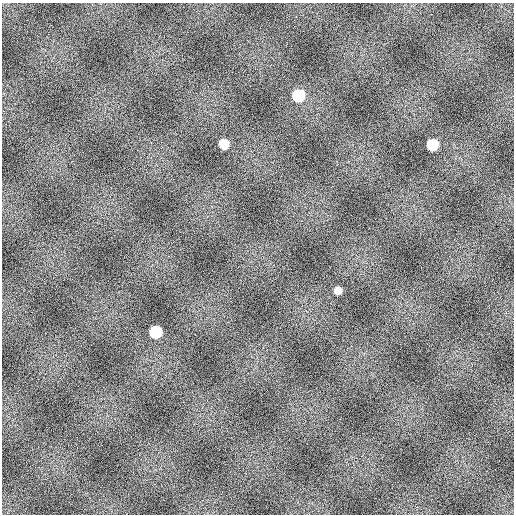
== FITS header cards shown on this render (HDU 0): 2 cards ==
NAXIS1  =                  512
NAXIS2  =                  512

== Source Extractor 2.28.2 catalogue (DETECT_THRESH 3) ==
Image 512 x 512 px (HDU 0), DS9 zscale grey, 1 PNG px = 1 image px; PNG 516 x 516 px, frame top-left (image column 1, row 512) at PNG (2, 3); no overlay
Background 811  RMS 16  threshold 48.6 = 3 sigma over >= 5 px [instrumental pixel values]
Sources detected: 5; all 5 listed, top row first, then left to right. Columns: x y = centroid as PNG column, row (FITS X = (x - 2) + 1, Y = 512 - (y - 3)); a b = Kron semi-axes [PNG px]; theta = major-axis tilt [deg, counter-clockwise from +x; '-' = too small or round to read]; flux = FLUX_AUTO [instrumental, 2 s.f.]
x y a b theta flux
298 95 9 9 - 48000
224 144 8 7 - 13000
432 145 8 8 - 29000
338 290 7 6 - 5400
156 332 9 8 - 44000